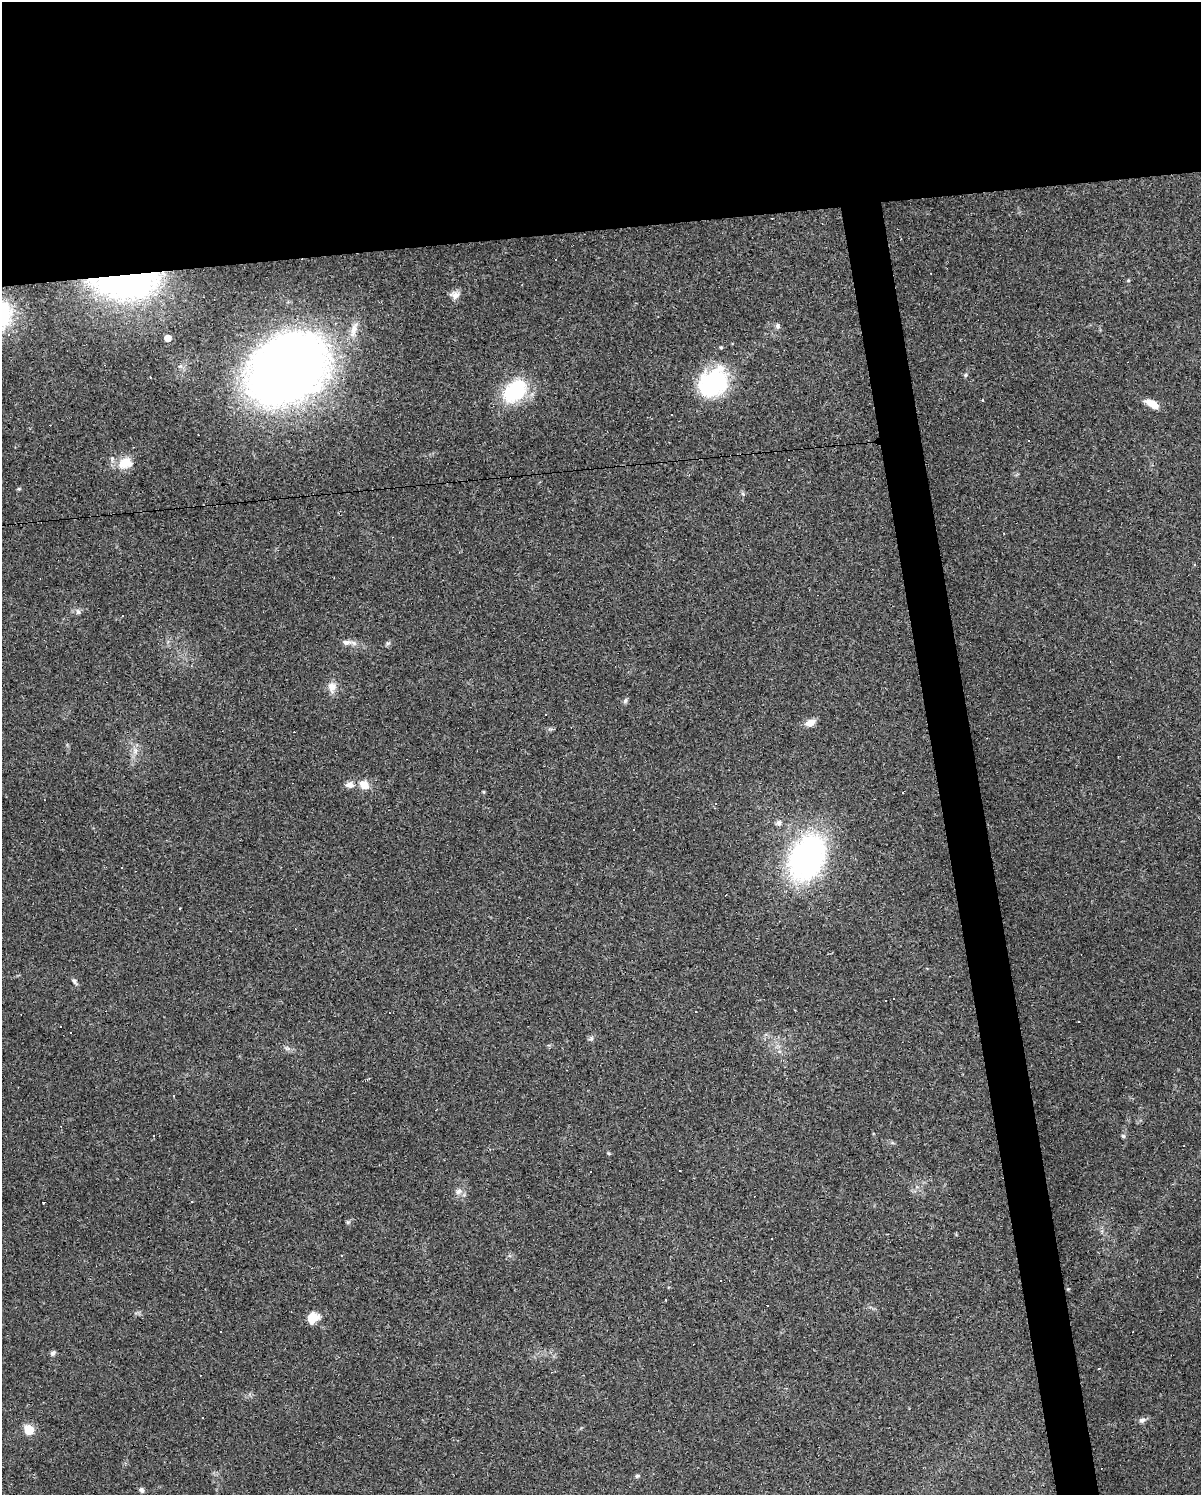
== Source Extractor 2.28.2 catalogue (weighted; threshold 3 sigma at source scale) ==
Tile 2 of 4 x 3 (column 2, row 1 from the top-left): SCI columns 1200-2398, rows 3007-4499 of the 4795 x 4562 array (HDU 1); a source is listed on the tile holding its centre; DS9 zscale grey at full resolution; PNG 1203 x 1497 px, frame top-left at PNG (2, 2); no overlay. Shown black and unused: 18% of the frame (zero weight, under 3 of 4 exposures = <1% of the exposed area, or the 3 px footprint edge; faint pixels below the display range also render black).
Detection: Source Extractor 2.28.2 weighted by HDU 2 'WHT'; one run over the whole footprint, this tile lists its part. Background 0.0683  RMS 0.0045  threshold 0.0204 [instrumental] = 3 sigma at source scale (4.5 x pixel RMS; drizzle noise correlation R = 1.50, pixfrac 1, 0.0396/0.0396 arcsec/px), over >= 5 px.
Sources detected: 95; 1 inside a brighter object's white glare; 45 cosmic-ray / hot-pixel residue — not listed; the other 49 listed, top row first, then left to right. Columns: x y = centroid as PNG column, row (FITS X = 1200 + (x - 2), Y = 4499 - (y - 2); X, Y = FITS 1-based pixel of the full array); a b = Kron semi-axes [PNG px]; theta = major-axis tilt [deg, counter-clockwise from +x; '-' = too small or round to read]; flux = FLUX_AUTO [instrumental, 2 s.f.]
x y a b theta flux
555 260 3 2 - 0.61
931 273 2 2 - 0.29
122 281 66 29 0 130
455 295 13 10 -6 2.8
778 326 6 6 - 1.1
354 330 25 8 74 4.8
168 338 5 5 - 4.1
287 369 59 43 33 490
965 375 6 5 - 0.74
713 382 38 30 42 39
515 391 26 18 41 32
1152 404 16 7 -31 5.5
133 447 2 2 - 0.32
125 463 20 15 15 7.8
19 489 5 5 - 0.55
1194 564 3 3 - 2.1
77 611 7 4 -70 0.89
346 642 15 7 -2 2.6
388 643 6 6 - 0.8
332 687 14 11 -85 3.7
625 701 8 5 73 0.96
546 715 3 3 - 0.77
810 722 13 8 19 3.4
135 751 7 4 72 1.4
350 785 12 9 -3 2.5
364 785 12 10 -33 4.9
484 792 5 3 - 0.4
903 792 3 2 - 0.63
779 823 8 7 - 1.5
807 858 35 24 65 140
121 867 3 3 - 1.3
927 968 3 3 - 0.79
74 981 10 5 -53 1.1
71 1032 3 3 - 1
591 1039 7 5 20 0.95
173 1096 3 2 - 0.39
1123 1136 5 5 - 0.83
458 1191 10 8 18 2.1
43 1202 3 3 - 2.1
348 1222 5 5 - 0.67
665 1300 3 2 - 0.46
768 1306 3 3 - 1.5
312 1318 11 9 40 8.5
53 1353 7 6 - 1.2
1099 1368 3 2 - 0.28
1142 1420 7 6 - 1.6
29 1430 6 6 - 14
637 1476 7 5 15 0.7
141 1490 7 6 - 1.1
Overlapping masked pixels (flux is a lower limit): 1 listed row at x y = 122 281